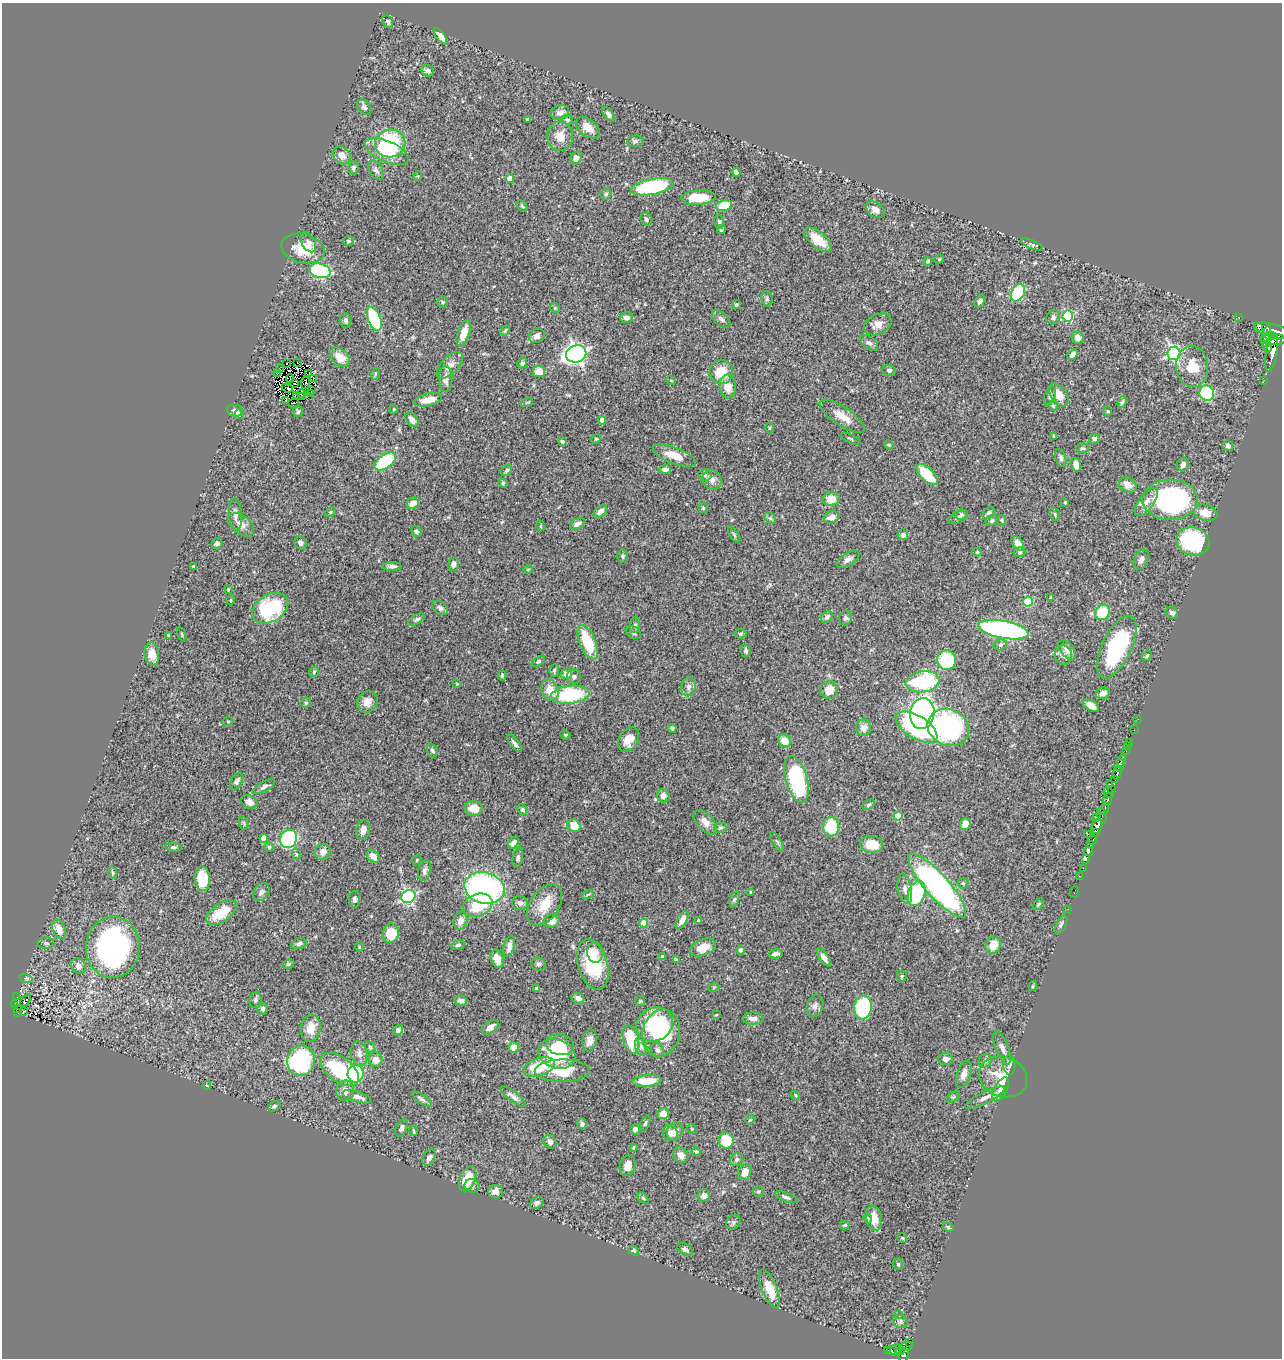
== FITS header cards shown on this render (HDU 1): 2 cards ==
NAXIS1  =                 1280
NAXIS2  =                 1356

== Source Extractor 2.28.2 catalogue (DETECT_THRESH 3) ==
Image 1280 x 1356 px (HDU 1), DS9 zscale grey, 1 PNG px = 1 image px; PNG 1284 x 1360 px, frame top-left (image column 1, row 1356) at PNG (2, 3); each listed source drawn as its Kron ellipse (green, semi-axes under 4 px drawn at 4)
Background 0.484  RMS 0.024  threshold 0.0715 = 3 sigma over >= 5 px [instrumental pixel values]
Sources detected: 433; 8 with non-positive FLUX_AUTO (blend fragments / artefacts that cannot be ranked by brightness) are neither listed nor drawn; the other 425 listed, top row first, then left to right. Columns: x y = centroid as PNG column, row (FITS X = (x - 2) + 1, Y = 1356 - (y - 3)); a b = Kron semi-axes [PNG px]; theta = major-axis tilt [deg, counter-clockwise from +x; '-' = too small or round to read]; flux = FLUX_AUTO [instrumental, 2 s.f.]
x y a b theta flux
388 22 6 5 - 3.2
441 36 10 4 -51 13
428 71 6 5 - 5
364 107 8 6 -49 4.6
560 112 9 7 21 7.6
608 114 8 4 -54 4.7
528 120 4 3 - 4.1
567 120 6 4 -22 2.4
588 128 13 8 -37 17
560 136 14 13 - 20
635 141 7 6 - 4.1
390 143 15 14 - 140
387 152 23 10 -23 46
342 155 9 8 - 11
576 158 6 5 - 7
353 168 7 5 75 4.1
376 170 11 6 -59 5.5
736 172 4 4 - 5.1
418 176 5 3 - 1.2
510 178 4 4 - 17
652 187 21 8 10 170
606 194 5 5 - 2.3
698 197 17 7 3 40
522 206 6 4 -46 2.2
724 206 8 5 17 33
875 210 10 7 -37 9.1
646 219 6 5 - 4.2
719 222 7 5 -79 3
721 230 5 3 - 2.7
818 240 16 7 -40 28
348 241 5 5 - 2
308 242 11 6 -61 6.2
1032 244 12 4 -22 3.1
303 248 22 14 -14 41
939 259 5 4 - 1.9
928 261 4 3 - 3.4
320 271 11 7 -14 140
1018 293 9 6 63 130
767 299 7 5 -81 3.2
980 301 7 4 56 4.5
443 302 6 5 - 2.3
736 305 5 4 - 2.4
555 308 5 4 - 1.6
1068 316 5 5 - 130
1053 317 7 6 - 4.8
1238 317 2 2 - 3.6
626 318 6 5 - 6.8
374 319 12 6 -68 150
721 319 11 6 -41 5.3
345 320 7 5 -86 5.4
878 324 14 10 25 13
1258 328 4 3 - 2500
505 330 6 3 62 2
1273 331 19 6 -16 960
464 333 14 6 71 20
537 336 8 7 - 7.6
1266 336 10 3 78 410
1270 336 5 4 - 260
1078 338 6 6 - 8.5
1274 340 13 5 -1 630
869 343 10 6 -37 5.5
1267 347 6 3 -71 260
1174 353 6 6 - 330
1272 353 19 5 80 1000
576 354 10 8 16 710
1073 355 6 4 46 6.5
340 357 11 8 -42 22
297 362 2 2 - 87
522 363 5 4 - 3.3
287 364 3 2 - 5.8
450 365 17 8 46 12
1192 366 20 16 -87 38
280 369 2 2 - 4
889 370 7 5 -18 3.9
539 372 6 5 - 25
721 372 12 11 - 37
277 374 3 2 - 2.9
309 374 4 2 - 1
375 374 6 4 73 2.1
290 378 4 2 - 0.37
313 378 3 2 - 0.13
445 379 13 7 90 11
671 380 5 3 - 1.2
1264 380 2 2 - 6.5
305 383 6 3 78 0.8
294 384 2 2 - 1.2
728 387 12 8 -85 17
287 388 5 2 - 0.41
311 390 2 2 - 2
301 393 4 2 - 0.95
311 393 2 2 - 1.3
1207 393 7 7 - 89
297 395 3 2 - 1.7
1059 395 13 7 -55 20
303 396 3 2 - 1.2
1050 396 9 5 72 4.4
285 400 3 3 - 3
428 400 14 6 13 20
527 402 6 4 19 2.2
1122 402 6 3 68 2.8
293 403 5 2 - 1.6
1053 406 5 4 - 2.2
394 409 4 3 - 1.4
235 410 8 6 -7 4.7
1108 411 5 4 - 2.3
298 412 5 5 - 3.7
239 414 4 4 - 14
842 416 26 9 -34 23
412 420 8 5 -52 10
602 420 4 4 - 11
769 428 5 3 - 1.7
1054 436 3 3 - 1.6
596 439 5 4 - 1.7
850 439 11 2 -24 1.8
1094 439 5 5 - 4.4
562 441 4 4 - 2.4
889 445 5 4 - 1.7
1228 446 5 5 - 4
1083 448 6 5 - 2.6
674 456 23 8 -21 25
1061 458 9 5 -75 3.9
385 462 12 7 35 110
1183 464 7 6 - 7.5
1076 465 7 4 -74 9.7
507 470 6 5 - 3.1
665 470 6 4 -3 5.1
705 475 7 6 - 3.5
927 475 13 6 -45 49
712 480 10 9 - 8.7
503 483 4 4 - 1.9
1128 485 9 7 -28 14
831 499 8 7 - 17
1170 500 27 20 1 320
1146 502 17 7 54 13
413 503 6 5 - 12
1065 503 3 3 - 1.5
703 508 5 5 - 2
600 511 7 5 40 9.5
330 512 5 4 - 2.2
989 513 7 4 46 6.7
1205 513 12 8 -12 21
235 514 16 6 -86 9.6
1055 514 6 4 -70 2.3
961 515 6 5 - 3
831 517 8 6 18 9.4
958 517 10 5 28 4.1
770 518 6 5 - 3.2
992 520 6 5 - 3.8
1001 520 5 4 - 1.9
577 524 8 5 31 7.6
241 525 15 9 -38 12
541 526 5 3 - 1.5
416 531 5 5 - 2.9
734 535 9 3 -57 2.5
903 535 5 5 - 6.3
1193 541 16 14 -18 150
217 543 6 5 - 4.9
301 543 7 5 -64 5.1
1018 543 8 5 -54 12
977 552 5 4 - 2
1019 552 6 5 - 3.1
623 556 7 5 -88 2.8
848 559 13 6 32 7
1141 560 11 6 65 7.3
453 564 7 5 74 7.7
193 566 3 2 - 2
392 566 9 4 2 5.2
528 569 5 3 - 1.2
228 589 4 3 - 1.6
1051 598 3 3 - 1.8
231 600 5 3 - 1.3
1028 602 5 5 - 78
270 608 19 13 33 130
440 608 9 6 -37 5.5
1102 612 8 7 - 50
1172 613 6 5 - 3.9
827 617 7 5 44 5.6
845 618 7 6 - 3.8
417 619 9 4 28 3.9
635 625 8 5 79 3.6
1003 630 25 8 -10 410
633 632 8 6 -32 3.3
182 634 7 2 -69 1.5
741 634 6 4 2 2.2
169 636 4 3 - 2.3
588 642 18 8 -67 61
1000 645 7 5 16 3.6
1117 647 34 14 65 150
1067 650 11 6 -50 8.6
746 651 6 4 -77 3.4
152 654 11 7 -82 15
1063 655 9 8 - 7.7
1147 656 6 4 47 2.7
947 660 10 9 - 85
538 661 8 4 35 2.2
554 670 6 5 - 2.8
314 672 5 4 - 2.1
566 674 6 5 - 12
502 675 5 4 - 2.5
574 677 7 7 - 4.9
923 682 17 10 9 160
457 684 4 4 - 1.2
689 687 9 7 76 7.8
550 690 11 8 -68 24
829 690 9 9 - 19
1103 693 7 5 16 8.8
570 695 19 9 6 120
367 702 11 9 59 13
306 703 5 4 - 2.3
1091 705 9 5 -30 14
922 713 15 12 82 540
1138 719 2 2 - 3.9
228 721 5 3 - 1.4
916 727 23 11 -32 240
948 727 21 18 -25 260
672 728 4 4 - 4.5
864 728 8 7 - 11
1134 730 2 2 - 5.2
565 735 5 4 - 2.1
628 739 13 9 58 20
784 741 7 5 -47 22
1129 742 2 2 - 5.7
514 743 10 4 -51 4.5
1128 746 3 2 - 6.3
432 750 7 5 -70 3.1
1126 751 3 2 - 10
1122 761 6 3 74 110
1120 765 6 4 82 310
1117 773 6 3 74 180
796 779 24 11 -73 190
1115 780 4 3 - 64
237 781 9 5 59 5.5
1109 784 3 3 - 94
264 787 12 5 30 5.2
1112 789 3 2 - 8.4
1109 792 6 4 -45 100
663 796 7 6 - 7.9
1108 800 6 3 73 120
249 802 9 6 -23 8.7
869 805 7 4 31 3.2
474 808 9 7 -5 25
1104 809 6 3 72 150
522 810 5 5 - 3.5
1102 815 8 3 -74 62
898 816 4 4 - 48
1097 817 2 2 - 8.8
705 822 15 8 -48 13
244 823 7 4 -71 2.3
965 824 6 5 - 18
574 826 7 6 - 28
1097 826 8 5 70 400
831 827 10 8 90 60
720 828 6 5 - 2.7
363 830 10 6 75 9.6
1096 832 3 3 - 110
1088 834 2 2 - 12
264 838 4 4 - 20
289 839 9 8 - 200
1093 840 5 3 - 98
777 842 11 3 -58 2.8
514 843 6 5 - 8
872 844 11 8 -6 29
1091 845 3 2 - 13
173 847 8 4 -5 2.8
269 847 4 4 - 2.6
1089 851 4 3 - 300
323 852 8 7 - 11
296 854 6 4 -72 1.9
373 856 7 5 -40 14
518 857 10 5 78 4.1
1086 859 4 3 - 190
417 860 5 4 - 1.7
1083 868 2 2 - 33
425 871 10 6 75 6
113 873 6 4 -73 2.1
1080 876 2 2 - 9.1
203 879 12 7 -86 40
963 883 5 5 - 2.6
937 886 41 11 -48 510
484 888 20 15 -15 360
905 889 15 7 -78 9.1
261 892 10 7 54 6.8
751 892 3 3 - 2.1
1074 892 6 2 69 4.1
917 893 13 8 71 120
588 894 6 3 20 2
408 896 7 6 - 260
355 899 8 5 -89 4.4
734 899 8 3 71 2.5
520 903 8 7 - 5.9
1038 904 6 4 52 2.3
478 905 15 11 22 54
545 905 23 14 56 33
1068 909 2 2 - 3.1
221 913 17 9 35 41
682 920 10 5 61 10
460 921 9 7 78 10
551 921 8 6 24 12
698 921 3 3 - 2.4
644 923 4 4 - 34
1061 925 10 5 63 4.2
59 929 10 6 -68 15
391 933 10 8 81 34
46 943 8 5 0 3.6
299 944 8 5 21 4.5
458 945 7 4 15 3.2
993 945 9 7 68 21
509 946 11 5 76 9.6
113 947 31 27 86 390
359 947 5 4 - 1.7
703 948 13 8 22 27
741 950 5 4 - 3.6
595 953 10 8 -81 11
776 954 7 4 12 6.1
662 957 4 4 - 4
824 958 10 4 -55 7.3
497 959 9 6 -72 19
677 960 4 3 - 4.2
289 964 6 4 26 2.6
539 964 7 6 - 4.1
593 965 26 14 -74 86
79 966 8 7 - 11
902 976 5 5 - 2.4
26 978 7 4 -18 2.7
1033 986 4 4 - 1.7
714 987 5 3 - 1.6
536 989 4 4 - 5.2
17 997 2 2 - 2.5
578 998 7 5 -23 7.7
26 1000 7 3 57 2.5
255 1000 8 6 83 4
461 1001 6 5 - 5.3
640 1001 5 5 - 2.1
15 1005 3 3 - 6.6
815 1006 11 8 67 7.5
863 1007 12 9 83 140
17 1009 3 2 - 3.9
263 1009 5 5 - 4.9
24 1012 3 2 - 1.1
18 1013 3 2 - 6.5
716 1015 3 2 - 1.2
753 1018 10 6 3 9.3
655 1024 19 16 31 83
490 1027 10 5 35 11
311 1028 14 10 80 25
398 1030 5 4 - 7.9
661 1033 24 18 76 110
631 1039 14 8 -76 60
590 1040 11 7 79 13
560 1045 14 10 -12 24
641 1046 9 6 -78 5.4
370 1047 6 5 - 2.7
514 1047 5 5 - 19
1002 1048 18 6 -69 8.5
657 1050 8 6 -65 4.6
359 1054 12 8 -79 9.6
557 1054 19 14 -20 95
946 1059 7 6 - 7.3
376 1060 7 7 - 13
301 1061 15 14 - 190
985 1061 7 6 - 4.3
1009 1065 10 6 -87 7.6
539 1067 16 8 18 58
339 1069 22 12 -36 110
562 1071 27 11 1 61
356 1074 9 8 - 110
964 1074 14 7 71 11
1003 1077 25 20 -20 41
647 1081 14 6 4 39
207 1086 4 3 - 1.3
1000 1089 13 6 62 9.7
345 1091 10 9 - 11
796 1095 5 4 - 1.9
513 1096 16 5 -37 7
357 1097 15 5 -16 9.7
953 1097 8 4 35 2.1
985 1098 22 5 27 8.8
422 1099 11 4 -35 4.1
274 1106 6 5 - 3
663 1113 6 5 - 14
750 1120 5 4 - 1.8
645 1123 9 4 65 2.8
582 1124 5 4 - 5.3
402 1128 9 5 66 5.2
635 1129 5 5 - 7
692 1129 5 4 - 1.7
414 1131 5 2 - 1.6
675 1131 9 7 71 7.8
670 1133 8 7 - 13
726 1140 8 7 - 50
550 1142 7 6 - 5.6
633 1147 4 3 - 1.6
696 1152 5 4 - 3
681 1155 8 7 - 9.3
429 1158 9 6 64 7.6
736 1160 7 5 45 3.8
628 1166 10 7 75 12
745 1172 8 6 66 15
468 1179 13 7 66 34
472 1186 7 6 - 4.2
758 1191 6 5 - 2.6
495 1192 7 6 - 7.6
704 1196 6 6 - 9.8
786 1197 12 4 -19 4
643 1198 6 4 -45 2.3
537 1203 7 5 38 5
874 1218 13 7 -79 19
868 1219 5 4 - 2.6
733 1222 8 6 45 3.3
845 1225 4 3 - 2.3
948 1227 5 4 - 2.8
902 1238 5 5 - 1.8
685 1249 8 5 -30 4.8
634 1251 6 4 -38 2.7
898 1264 6 5 - 2.2
770 1289 21 7 -67 28
898 1314 3 3 - 10
900 1321 7 6 - 3.4
910 1343 3 3 - 18
906 1346 7 4 14 14
887 1350 3 2 - 10
896 1350 6 6 - 91
892 1351 5 3 - 22
900 1351 4 2 - 35
904 1355 7 5 73 180
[8 non-positive-flux detections neither listed nor drawn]